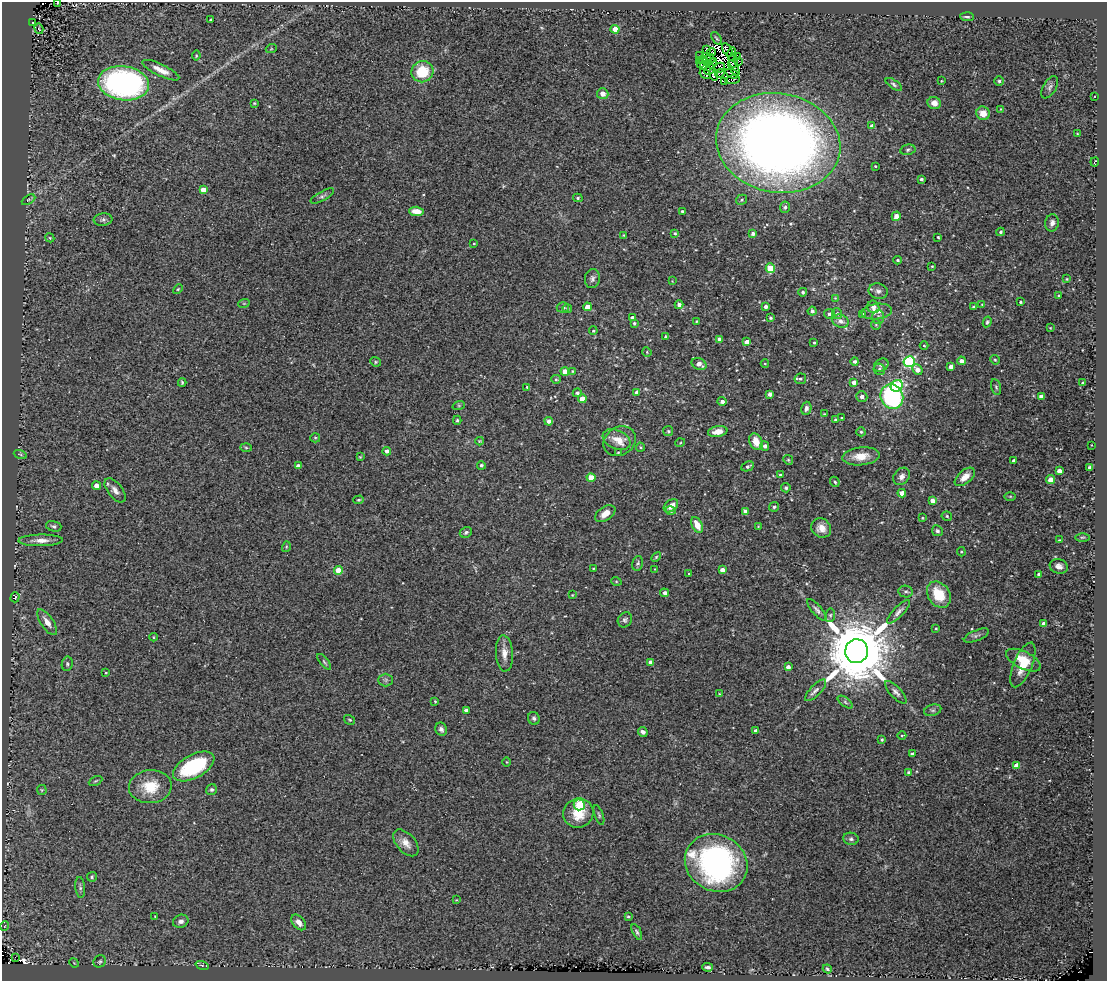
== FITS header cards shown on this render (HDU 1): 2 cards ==
NAXIS1  =                 1105
NAXIS2  =                  979

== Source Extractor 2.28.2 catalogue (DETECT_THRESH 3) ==
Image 1105 x 979 px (HDU 1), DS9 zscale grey, 1 PNG px = 1 image px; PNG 1109 x 983 px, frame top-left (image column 1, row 979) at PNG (2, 2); each listed source drawn as its Kron ellipse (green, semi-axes under 4 px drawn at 4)
Background 0.148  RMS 0.024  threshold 0.0727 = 3 sigma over >= 5 px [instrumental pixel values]
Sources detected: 289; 6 with non-positive FLUX_AUTO (blend fragments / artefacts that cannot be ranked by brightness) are neither listed nor drawn; the other 283 listed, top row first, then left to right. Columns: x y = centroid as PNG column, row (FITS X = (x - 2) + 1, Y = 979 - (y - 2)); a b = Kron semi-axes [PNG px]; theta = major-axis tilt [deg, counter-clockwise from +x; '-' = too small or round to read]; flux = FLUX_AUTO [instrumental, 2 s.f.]
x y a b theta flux
57 3 3 2 - 1
967 17 7 4 -5 3.8
210 19 3 2 - 1.7
33 23 3 2 - 1.2
39 29 5 3 - 1.3
615 29 4 4 - 31
716 38 7 2 -52 2.3
271 49 5 3 - 1.5
706 49 3 2 - 2.6
727 50 7 2 -58 5.4
712 52 4 2 - 1.9
732 54 7 2 76 1.1
700 55 2 2 - 2.3
196 56 5 3 - 1.7
738 57 3 2 - 1.5
710 58 5 2 - 1.5
700 60 2 2 - 1.8
703 60 4 2 - 1.2
707 60 4 2 - 3.7
733 61 7 2 -87 1.7
739 61 2 2 - 1
712 63 5 4 - 0.13
701 64 4 2 - 0.85
704 67 3 2 - 1.1
719 68 6 4 28 0.96
734 68 8 3 -57 1.3
710 69 6 3 43 1.4
161 70 20 6 -26 16
422 72 11 10 - 54
720 73 5 2 - 0.46
705 74 6 3 -32 1.7
714 74 6 4 -73 2.5
732 74 7 4 -23 1.4
732 80 7 3 9 4
941 81 4 3 - 1.5
999 81 5 4 - 2.8
725 82 3 2 - 2.1
124 83 26 17 -8 400
894 84 9 4 -35 3.6
1050 87 12 6 60 5.4
603 94 6 5 - 13
1094 96 3 2 - 1.1
254 103 3 2 - 1.5
934 103 7 6 - 12
1001 109 4 3 - 0.99
983 113 7 6 - 17
872 126 4 4 - 11
1077 133 3 2 - 1.1
778 143 62 49 -10 1700
908 150 8 5 12 3.1
1095 162 5 2 - 1.7
875 166 3 2 - 1.4
921 179 3 3 - 3.3
203 190 4 4 - 18
322 196 13 5 29 4.5
578 198 5 4 - 2.5
28 200 7 4 30 3
741 200 6 4 33 3.1
785 207 5 5 - 4.4
416 211 7 4 -4 19
682 211 3 3 - 3.7
896 216 5 4 - 13
103 220 9 6 5 4.7
1052 223 8 7 - 7.6
1001 232 4 4 - 2.7
675 233 4 4 - 2.3
753 233 4 3 - 5.2
624 235 3 3 - 1.3
938 237 3 3 - 1.9
50 238 5 3 - 1.4
474 243 3 2 - 1.3
898 260 4 3 - 2.5
932 266 3 2 - 1.4
770 268 5 4 - 69
592 278 9 7 82 5.5
1067 279 3 3 - 1.5
672 281 4 4 - 1.2
178 289 6 3 45 1.7
878 291 9 7 -14 6.2
803 292 4 4 - 2.8
1058 296 4 3 - 1.6
835 298 4 4 - 1.6
1020 302 4 3 - 2.2
244 303 6 3 18 1.5
982 304 4 3 - 1.2
679 305 4 4 - 7.3
765 306 3 3 - 5.8
563 307 6 5 - 4.5
587 307 4 4 - 19
873 307 6 6 - 7.6
973 307 3 3 - 2.1
567 308 5 4 - 1.9
812 311 4 4 - 4.7
877 312 15 7 7 13
837 313 5 5 - 3.5
829 314 5 4 - 4.2
863 315 4 3 - 5
878 317 7 6 - 4
632 318 4 4 - 5.4
770 318 3 3 - 2.5
696 321 3 2 - 1.3
840 321 8 6 -18 8.4
987 322 5 4 - 2.6
634 323 4 4 - 2.4
876 324 5 4 - 2.1
1050 328 3 2 - 1
593 331 4 3 - 1.8
665 337 3 3 - 2.6
719 339 4 3 - 5.8
747 342 4 4 - 12
814 343 3 3 - 1.5
924 346 4 3 - 1.5
647 352 5 4 - 1.9
995 360 5 4 - 1.8
855 361 4 4 - 4.1
961 361 4 4 - 7.6
375 362 5 4 - 2.2
909 362 5 5 - 170
765 363 4 3 - 1.4
699 364 8 5 -26 11
881 365 8 6 34 3.7
951 367 4 4 - 7.9
879 369 6 5 - 3.9
917 370 6 4 -47 11
565 371 4 4 - 17
572 371 3 3 - 1.5
556 379 5 4 - 2.1
800 379 6 5 - 3.6
182 382 4 3 - 2.3
854 382 4 4 - 8.7
1082 383 3 3 - 1.9
897 386 6 5 - 96
527 387 4 4 - 1.8
996 387 8 4 -76 3
637 392 4 4 - 11
577 393 4 4 - 3.8
770 394 4 4 - 9.2
862 397 6 5 - 7
892 397 12 11 - 220
1041 397 4 4 - 7.4
582 399 4 4 - 28
722 401 4 4 - 6.4
459 405 6 4 18 2.4
806 408 6 5 - 5.1
824 414 4 3 - 1.2
841 418 3 2 - 1.7
835 419 3 3 - 1.5
457 420 4 4 - 2.2
549 421 4 4 - 8.5
668 431 5 5 - 2.2
718 432 10 5 10 15
861 432 4 4 - 2.2
315 438 5 4 - 2
617 439 14 9 -23 16
480 441 4 3 - 1.6
620 441 17 14 32 20
756 441 9 6 -64 23
680 443 5 3 - 1.5
1091 445 2 2 - 0.92
765 446 5 4 - 5.6
640 447 4 4 - 1.9
246 448 5 3 - 2
387 451 4 4 - 5.4
618 452 3 2 - 1.3
20 454 7 4 -19 2.6
861 456 18 9 6 24
360 457 4 3 - 1.5
788 460 5 4 - 2.3
1014 460 3 3 - 5.1
481 465 4 4 - 2.9
298 466 4 4 - 8.7
748 466 6 4 25 4.1
1090 467 4 3 - 4.6
1059 471 4 4 - 11
780 475 3 3 - 2.3
902 476 9 7 49 7.9
591 477 4 4 - 28
965 477 12 6 40 15
1050 480 4 4 - 15
835 482 5 4 - 2.8
96 486 4 4 - 9.3
786 488 4 4 - 3.8
115 490 14 7 -52 9.7
902 493 4 4 - 14
1010 496 6 4 0 1.9
359 500 5 4 - 2
932 501 4 4 - 11
671 506 8 5 37 14
774 507 5 4 - 3.5
670 511 5 4 - 3.2
745 511 4 4 - 6.6
605 514 11 7 33 13
947 516 5 4 - 2.7
922 518 3 3 - 1.4
697 525 8 5 -62 20
54 526 8 5 -16 3.8
758 526 3 3 - 1
821 528 10 9 - 18
937 531 6 5 - 3.5
466 532 6 5 - 3.7
1082 537 7 3 1 2.3
41 540 22 6 1 14
1059 540 3 3 - 1.2
286 547 5 3 - 2
961 552 5 4 - 1.7
656 557 6 3 45 2
638 563 7 5 77 3.5
1059 566 9 7 -17 8.3
593 568 3 2 - 1.2
655 569 2 2 - 0.99
338 570 4 4 - 38
722 570 4 4 - 11
689 574 4 2 - 1.3
1039 574 4 4 - 3.4
616 581 5 3 - 1.5
906 591 7 6 - 4
664 593 4 3 - 6.7
572 595 3 3 - 1.2
939 595 14 11 -56 44
15 597 5 4 - 1.9
817 610 13 5 -49 5.6
898 612 15 5 46 7.1
830 615 7 5 82 2.8
625 620 8 6 56 4.2
47 622 15 6 -56 14
1044 624 4 4 - 16
936 628 3 2 - 1.4
976 636 13 5 23 5.3
154 637 4 3 - 1.2
857 651 12 11 - 20000
504 653 18 8 -86 14
1023 660 19 8 -26 32
324 662 10 4 -51 2.9
650 662 4 4 - 8.6
67 664 7 5 81 3.2
1023 665 24 9 67 30
788 667 4 3 - 8.4
106 673 3 2 - 1.3
386 680 7 6 - 4.6
816 690 14 5 46 6
896 692 14 5 -47 6.2
719 694 4 3 - 1.5
435 701 4 3 - 1.4
845 702 9 4 -36 3.4
466 710 4 3 - 6
933 710 8 5 16 3.8
534 718 6 6 - 4.2
350 720 6 4 -33 2.1
441 729 7 5 -68 5.3
755 730 4 4 - 3.3
643 732 5 4 - 5.9
902 736 4 4 - 1.6
882 740 4 4 - 2.7
912 754 4 3 - 4.6
507 762 5 3 - 1.3
194 766 22 11 28 120
1016 766 4 4 - 20
909 773 4 4 - 5.3
96 781 7 3 27 1.9
150 787 21 16 5 43
42 790 5 5 - 2
211 790 6 5 - 3
579 805 5 5 - 78
578 813 15 14 - 38
599 815 10 4 -70 3.1
851 839 8 6 -11 4
406 843 16 9 -48 15
716 863 32 28 -27 360
92 877 5 5 - 2.5
80 887 10 5 -84 4.2
456 900 3 2 - 0.95
155 916 3 2 - 1.1
628 916 3 3 - 1.8
181 921 8 6 23 6.8
299 922 9 6 -49 10
5 926 5 3 - 0.94
637 932 8 4 -64 3.2
15 957 3 2 - 1
100 961 6 5 - 3
74 963 5 4 - 1.6
202 965 6 4 -18 2.1
708 967 5 3 - 3.4
827 969 5 3 - 2.3
At the frame edge (FLAGS 8, measured only in part): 1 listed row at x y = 57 3
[6 non-positive-flux detections neither listed nor drawn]